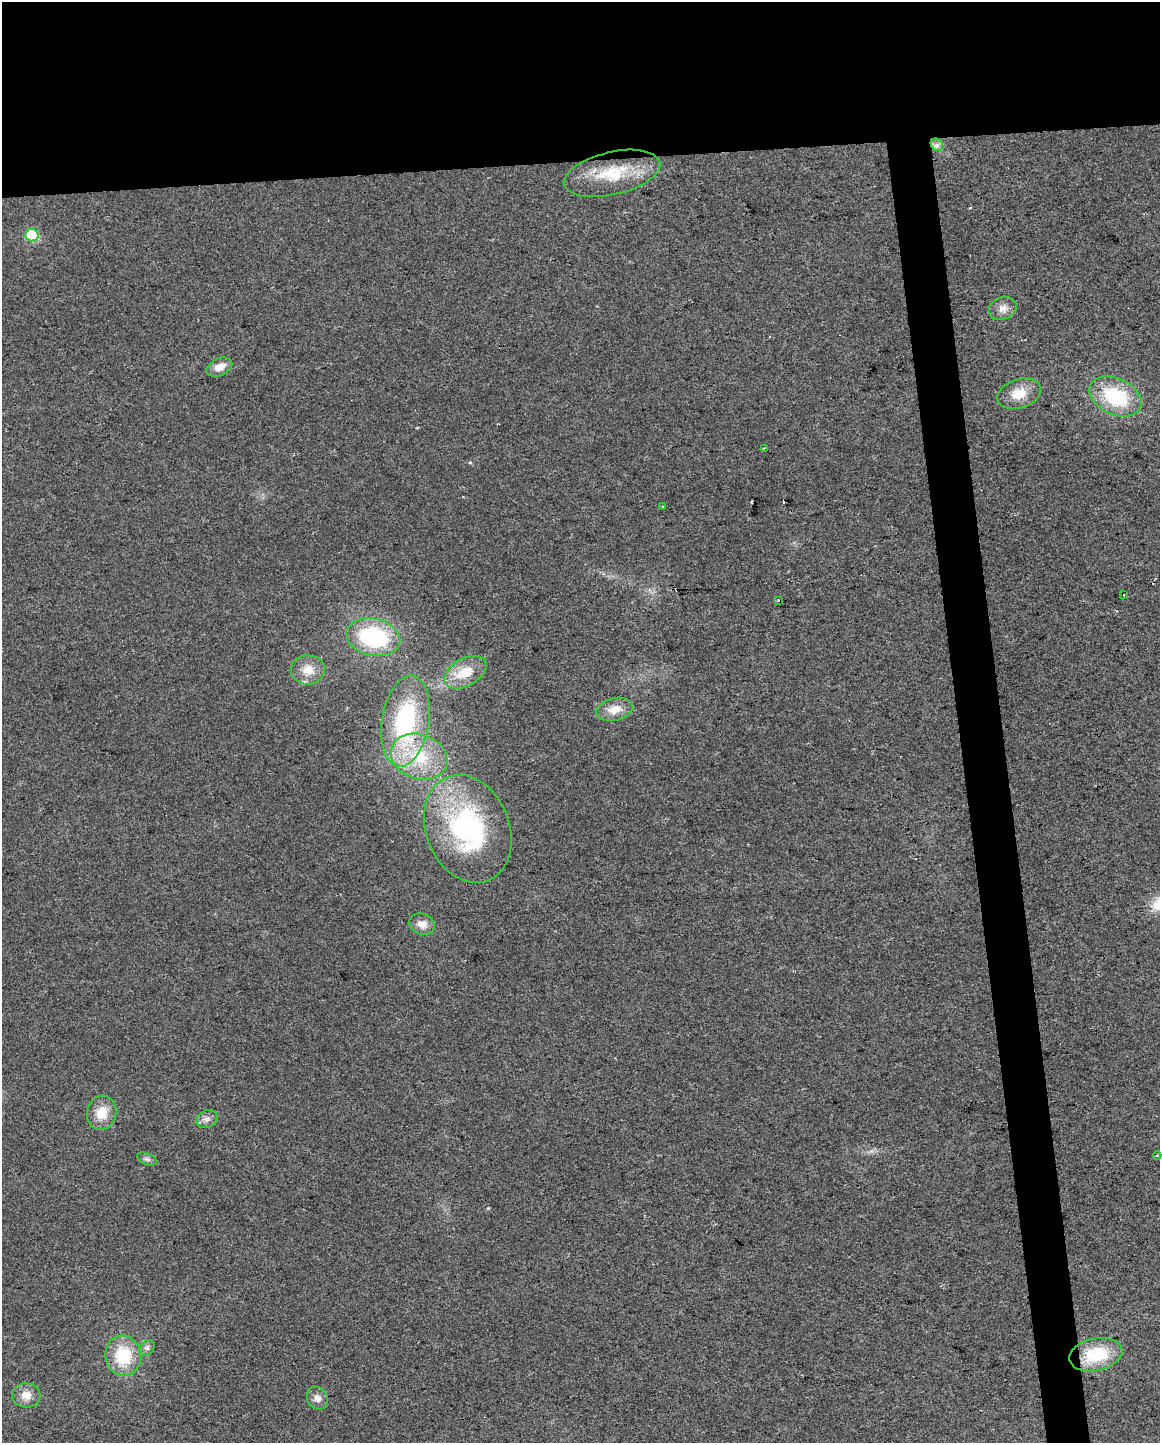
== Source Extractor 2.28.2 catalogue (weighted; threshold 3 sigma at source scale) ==
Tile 2 of 4 x 3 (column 2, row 1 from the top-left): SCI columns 1159-2316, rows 2937-4377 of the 4632 x 4387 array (HDU 1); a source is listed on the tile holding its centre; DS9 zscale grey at full resolution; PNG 1162 x 1445 px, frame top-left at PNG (2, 2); each listed source drawn as its Kron ellipse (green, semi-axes under 4 px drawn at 4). Shown black and unused: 14% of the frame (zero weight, under 2 of 3 exposures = <1% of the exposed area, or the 3 px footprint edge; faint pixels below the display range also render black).
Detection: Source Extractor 2.28.2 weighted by HDU 2 'WHT'; one run over the whole footprint, this tile lists its part. Background 0.0281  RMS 0.0062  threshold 0.0281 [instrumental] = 3 sigma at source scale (4.5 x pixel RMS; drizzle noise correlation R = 1.50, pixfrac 1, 0.0396/0.0396 arcsec/px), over >= 5 px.
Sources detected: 32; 3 cosmic-ray / hot-pixel residue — neither listed nor drawn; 1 inside a brighter listed object's ellipse — not listed separately; the other 28 listed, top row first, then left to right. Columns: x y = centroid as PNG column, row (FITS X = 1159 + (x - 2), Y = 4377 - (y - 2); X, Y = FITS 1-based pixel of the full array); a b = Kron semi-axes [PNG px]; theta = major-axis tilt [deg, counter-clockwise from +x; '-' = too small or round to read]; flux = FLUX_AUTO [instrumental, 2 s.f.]
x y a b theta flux
937 145 7 5 -46 2.1
612 173 49 21 13 29
32 235 6 6 - 34
1003 308 14 11 22 5.1
219 367 14 8 25 6.8
1019 394 23 14 18 12
1115 396 27 18 -25 42
765 449 3 3 - 3.1
663 507 3 3 - 2.4
1124 595 3 2 - 1.1
778 600 3 3 - 2
373 637 27 18 -12 65
308 670 17 14 3 9.7
465 672 23 13 29 16
615 709 18 11 13 9.2
405 721 46 23 81 80
419 757 29 22 -20 35
468 829 55 41 -68 110
422 924 13 10 -19 5.7
102 1113 17 14 76 12
207 1119 11 8 25 3.4
1157 1156 4 3 - 0.75
147 1159 10 5 -22 1.7
147 1348 9 6 47 2.2
1096 1355 27 16 12 30
123 1356 20 18 -83 29
26 1395 14 12 -2 7
317 1398 11 10 - 4.1
Overlapping masked pixels (flux is a lower limit): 1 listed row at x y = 765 449